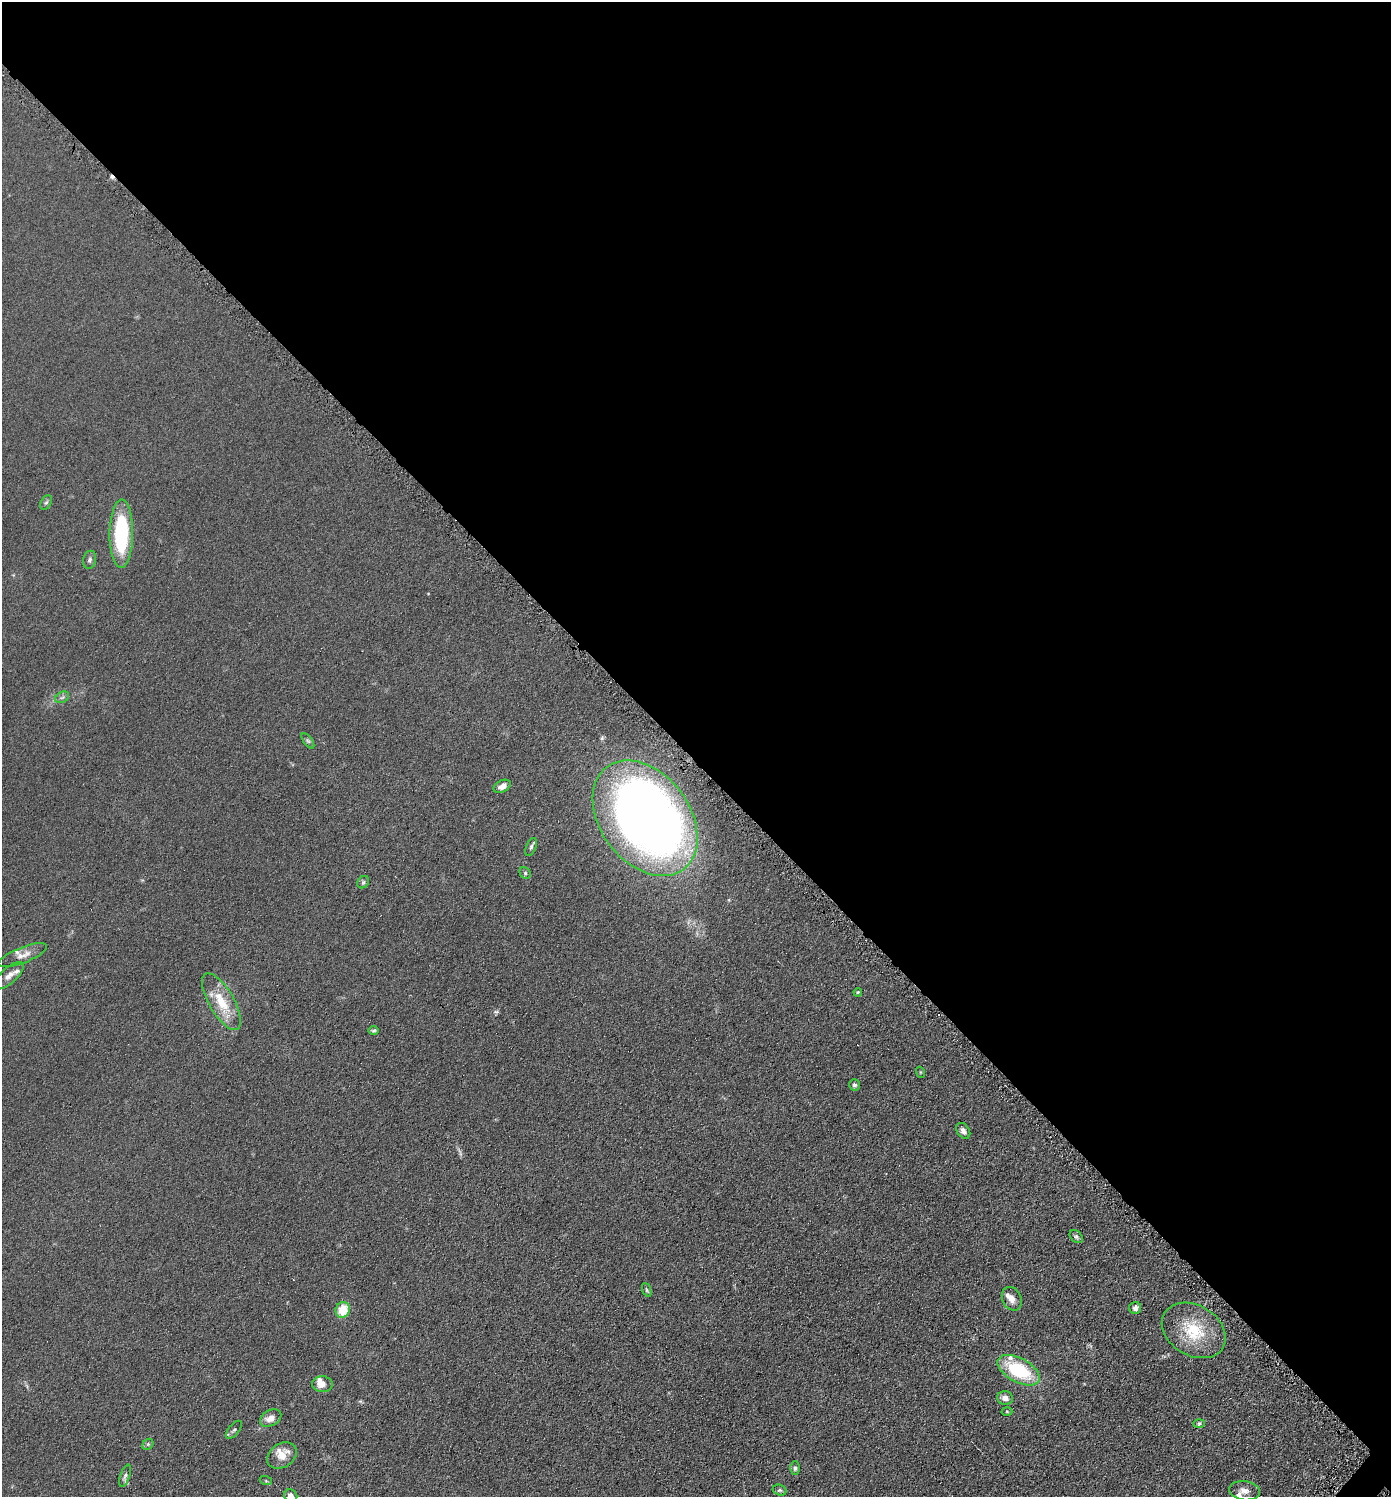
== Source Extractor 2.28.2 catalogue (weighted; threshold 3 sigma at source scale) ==
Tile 3 of 4 x 4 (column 3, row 1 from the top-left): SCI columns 2930-4318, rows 4495-5989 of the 6001 x 5999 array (HDU 1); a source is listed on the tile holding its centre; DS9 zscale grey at full resolution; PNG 1393 x 1499 px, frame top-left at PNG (2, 2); each listed source drawn as its Kron ellipse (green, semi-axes under 4 px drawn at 4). Shown black and unused: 51% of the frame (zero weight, under 4 of 8 exposures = <1% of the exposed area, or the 3 px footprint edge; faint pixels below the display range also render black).
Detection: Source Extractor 2.28.2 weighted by HDU 2 'WHT'; one run over the whole footprint, this tile lists its part. Background 0.0905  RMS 0.0079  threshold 0.0324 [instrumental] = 3 sigma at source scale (4.09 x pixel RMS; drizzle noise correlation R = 1.36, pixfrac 0.8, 0.05/0.05 arcsec/px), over >= 5 px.
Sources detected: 50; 1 inside a brighter object's white glare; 2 cosmic-ray / hot-pixel residue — neither listed nor drawn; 8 inside a brighter listed object's ellipse — not listed separately; the other 39 listed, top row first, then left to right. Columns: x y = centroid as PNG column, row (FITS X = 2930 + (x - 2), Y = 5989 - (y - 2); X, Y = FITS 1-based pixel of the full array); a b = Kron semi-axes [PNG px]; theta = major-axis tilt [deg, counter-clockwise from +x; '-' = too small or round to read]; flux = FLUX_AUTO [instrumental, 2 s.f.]
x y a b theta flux
46 502 8 5 61 1.3
121 534 34 11 89 61
90 560 9 6 77 2.2
62 697 7 5 31 1.6
308 741 9 4 -54 1.4
502 786 9 6 27 4.7
645 818 64 44 -53 650
531 847 10 5 67 1.7
525 873 6 5 - 1.2
363 882 6 5 - 1.4
23 955 26 8 21 5.9
9 976 18 8 42 5
858 992 4 3 - 0.73
221 1002 32 12 -60 19
374 1030 5 4 - 1.1
920 1072 5 3 - 0.64
854 1085 6 5 - 1.4
963 1131 8 6 -54 2.7
1076 1236 7 5 -39 1.5
647 1290 7 4 -69 1.1
1012 1299 12 9 -64 5.5
1135 1308 6 6 - 2.6
343 1310 8 7 - 15
1194 1330 34 25 -31 32
1019 1370 23 12 -29 46
322 1384 10 8 -1 5.8
1005 1398 8 6 -9 4.1
1007 1411 5 3 - 0.73
271 1418 11 7 30 5.8
1199 1424 6 4 2 0.92
234 1430 11 5 51 1.6
148 1444 6 5 - 1.2
282 1455 16 11 33 10
795 1468 6 5 - 1.6
125 1476 11 4 71 1.8
266 1481 6 4 -19 0.87
780 1490 7 5 -18 1.3
1244 1491 15 9 -7 4.7
291 1496 7 6 - 4.1
Overlapping masked pixels (flux is a lower limit): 1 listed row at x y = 645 818
Isophote crosses this tile's border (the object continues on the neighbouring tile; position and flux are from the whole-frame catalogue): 1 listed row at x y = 291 1496